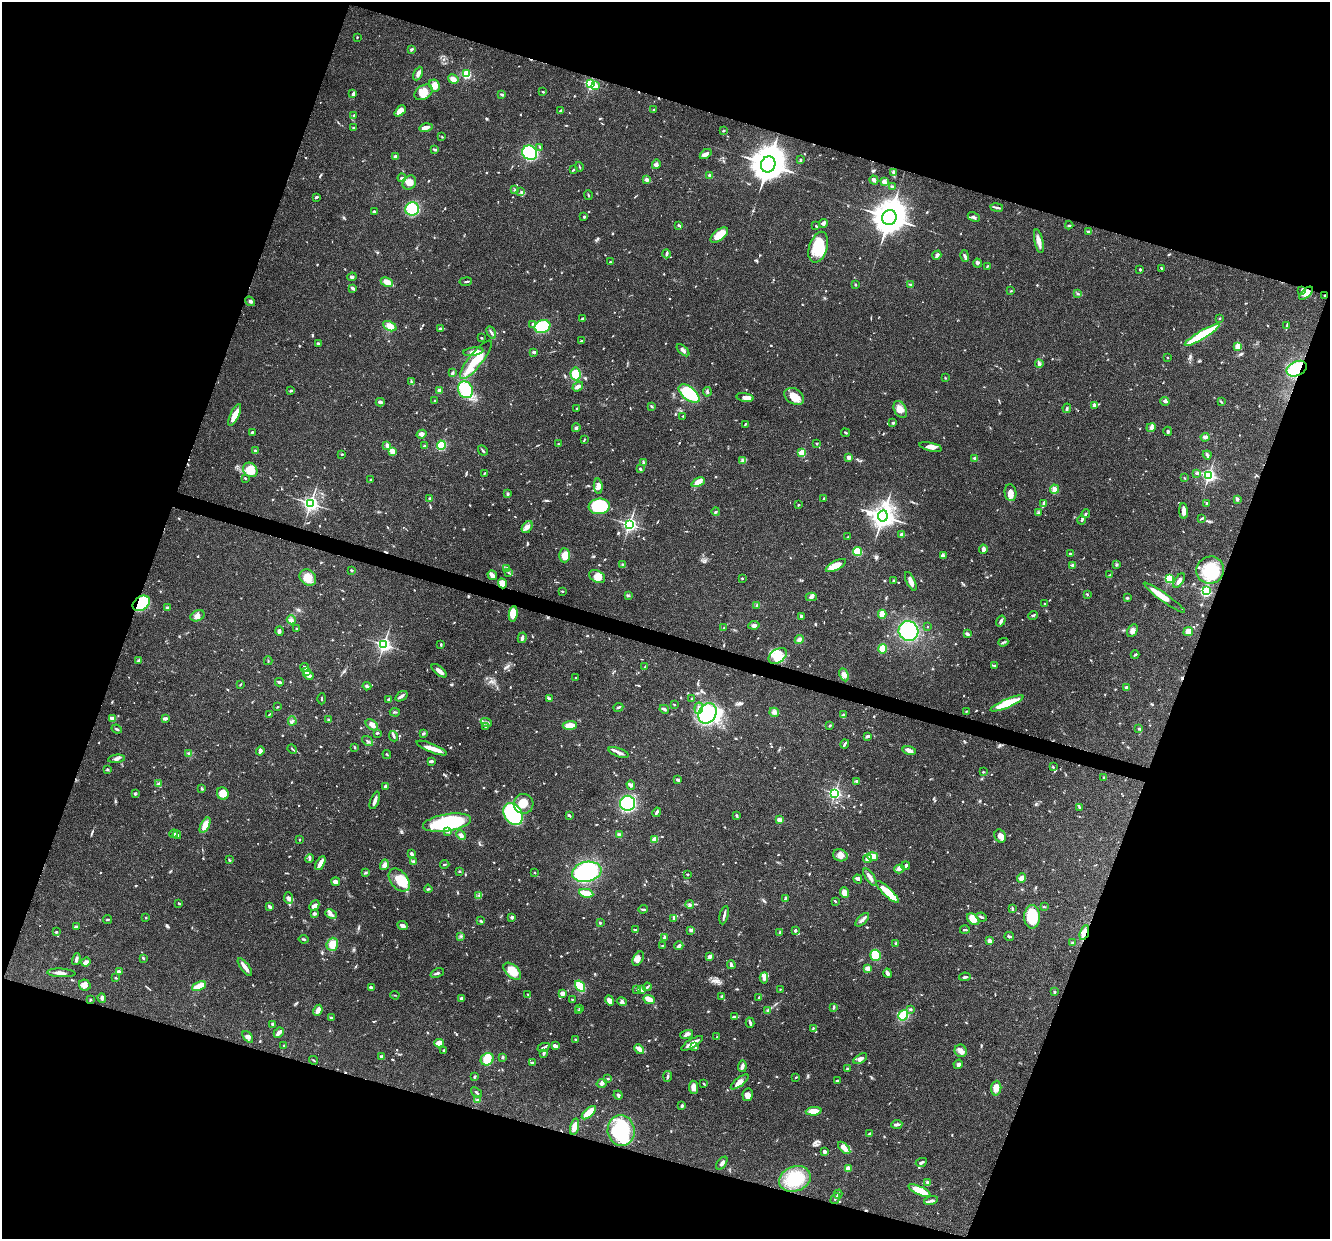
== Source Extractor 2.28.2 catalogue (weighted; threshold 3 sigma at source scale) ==
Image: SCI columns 8-5318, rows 259-5203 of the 5321 x 5335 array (HDU 1 of 3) = the unmasked area's bounding box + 8 px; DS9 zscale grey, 4 x 4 block average (1 PNG px = mean of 4 x 4 image px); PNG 1332 x 1241 px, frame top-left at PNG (2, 2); each listed source drawn as its Kron ellipse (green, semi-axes under 4 px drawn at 4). Shown black and unused: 38% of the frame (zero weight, under 3 of 4 exposures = <1% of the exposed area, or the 3 px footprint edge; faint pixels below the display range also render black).
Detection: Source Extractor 2.28.2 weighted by HDU 2 'WHT'. Background 0.0537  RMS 0.0049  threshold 0.0218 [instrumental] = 3 sigma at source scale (4.5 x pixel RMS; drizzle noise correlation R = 1.50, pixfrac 1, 0.05/0.05 arcsec/px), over >= 5 px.
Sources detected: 992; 2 too faint to see at this stretch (4 x 4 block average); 4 inside a brighter object's white glare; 10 cosmic-ray / hot-pixel residue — neither listed nor drawn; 13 coinciding with a brighter row at this scale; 57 inside a brighter listed object's ellipse — not listed separately; of the other 906, all 500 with FLUX_AUTO >= 2.17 (the completeness limit of this list) listed and drawn (406 fainter detections not listed), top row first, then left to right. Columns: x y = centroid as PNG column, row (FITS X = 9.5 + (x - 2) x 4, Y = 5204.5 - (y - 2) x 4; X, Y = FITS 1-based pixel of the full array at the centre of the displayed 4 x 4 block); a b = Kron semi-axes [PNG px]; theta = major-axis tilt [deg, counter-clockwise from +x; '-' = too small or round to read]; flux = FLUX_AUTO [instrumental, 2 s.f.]
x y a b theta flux
357 37 2 2 - 2.2
411 49 4 2 - 3.6
418 73 7 3 64 13
466 74 2 2 - 150
453 79 5 3 - 15
590 84 3 2 - 250
434 85 6 5 - 30
595 86 2 2 - 28
424 92 10 7 33 35
543 92 3 2 - 3.6
353 94 4 3 - 5.5
502 95 4 2 - 5.2
561 110 3 2 - 2.9
653 110 2 2 - 2.9
400 111 6 3 44 31
354 115 2 2 - 2.8
354 128 3 2 - 4.6
426 128 7 3 13 15
723 131 2 2 - 4.2
442 137 2 2 - 2.3
540 147 3 2 - 2.7
434 149 3 2 - 3
530 153 8 7 - 240
706 154 6 3 36 15
395 156 3 2 - 4
800 160 3 2 - 3.3
656 164 5 4 - 7.7
768 164 8 7 - 5900
579 167 5 2 - 2.4
573 170 3 2 - 3.4
894 173 4 3 - 8.9
710 176 3 2 - 7.5
402 178 4 3 - 6.1
646 179 4 3 - 7.3
874 180 5 2 - 11
884 181 3 3 - 14
409 183 7 6 - 20
893 186 3 2 - 2.7
515 190 3 2 - 2.8
521 192 3 2 - 3.2
588 195 5 2 - 3.5
316 197 3 2 - 5.4
997 208 6 2 -9 6.3
412 209 7 6 - 110
374 212 3 2 - 5.6
584 217 2 2 - 4.1
889 217 8 7 - 4700
974 217 6 3 -27 7.5
823 223 4 3 - 9.7
679 225 3 3 - 3.9
1069 225 4 2 - 3.5
816 226 3 2 - 2.3
1088 231 3 2 - 2.8
719 235 10 5 38 49
1039 241 12 3 -77 22
818 247 16 9 72 98
666 254 4 2 - 7.6
937 255 5 3 - 7.3
965 256 6 3 -75 6
610 262 2 2 - 2.3
977 263 4 3 - 6.4
987 266 3 2 - 3
1161 268 3 2 - 5.7
1140 269 4 2 - 2.7
352 277 5 3 - 4.8
387 282 6 3 -26 30
466 282 6 2 7 4.5
910 284 3 2 - 3.3
855 285 2 2 - 4
353 288 4 2 - 9
1011 291 3 2 - 2.4
1302 291 3 2 - 4
1306 293 8 4 43 17
1078 294 3 2 - 3.1
1325 295 2 2 - 2.7
250 301 5 3 - 5.6
1220 318 2 2 - 2.2
583 319 4 2 - 6.8
532 324 3 2 - 2.6
1287 325 3 2 - 3.1
390 326 7 4 -26 26
542 327 8 6 21 140
440 328 3 2 - 2.8
491 332 6 2 -62 6.4
1202 335 20 4 31 200
481 338 2 2 - 3
581 341 3 3 - 2.9
318 344 3 2 - 5.5
1238 346 4 3 - 28
683 350 7 3 -42 10
473 352 10 4 9 15
534 352 4 2 - 6.3
1167 358 2 2 - 2.5
476 360 24 7 52 110
1039 364 4 2 - 12
1297 369 10 7 25 130
452 373 3 2 - 4.5
575 374 6 5 - 63
945 378 2 2 - 2.7
411 382 3 2 - 3.1
578 386 6 3 37 12
439 390 3 3 - 5.6
465 390 8 7 - 130
291 391 4 2 - 3.6
707 392 5 2 - 5.3
689 394 12 6 -38 160
794 396 10 7 -33 44
745 397 9 3 -9 17
435 401 2 2 - 3.4
1165 401 5 3 - 5.5
380 402 4 3 - 6
1221 402 3 2 - 2.4
1094 405 3 2 - 10
652 406 3 2 - 3.8
1067 408 5 2 - 5.4
577 409 3 2 - 3.5
900 410 9 6 -64 21
235 415 12 4 65 41
683 416 2 2 - 2.9
893 423 3 3 - 3.2
745 424 3 2 - 2.8
1151 427 5 4 - 8.8
576 428 4 3 - 5.2
1168 431 4 3 - 4.2
252 432 3 2 - 3.2
845 433 4 2 - 3
421 434 5 4 - 8.9
1205 437 4 4 - 6.9
584 439 3 2 - 2.2
817 443 3 2 - 2.8
558 444 2 2 - 3.1
387 445 3 2 - 9
441 445 5 4 - 86
424 446 3 2 - 3.3
931 447 11 4 -13 18
483 450 5 2 - 3.1
255 451 4 2 - 4.9
392 451 3 3 - 19
802 453 2 2 - 140
342 454 3 2 - 2.7
1207 455 4 2 - 7.1
849 457 2 2 - 43
975 458 4 2 - 8.3
742 460 3 3 - 4.7
644 462 3 2 - 3.3
640 469 4 2 - 4.2
250 470 8 6 -44 66
484 473 4 2 - 2.4
1197 473 3 2 - 5.7
1209 475 3 3 - 490
245 478 3 2 - 4.5
1184 478 3 2 - 2.2
371 479 3 2 - 2.8
698 482 7 4 26 28
598 486 8 4 -85 13
1055 489 4 4 - 13
1010 493 8 6 -81 20
508 494 3 3 - 4.7
430 498 3 2 - 2.7
824 499 3 2 - 5.6
1237 499 4 2 - 6.9
311 503 3 3 - 610
1043 503 3 2 - 6.7
1207 504 3 2 - 6.4
798 505 2 2 - 2.7
599 506 11 7 6 120
1184 511 8 3 -87 17
716 512 4 2 - 3.8
1038 512 4 2 - 3.9
1086 513 4 2 - 4
883 516 6 5 - 2500
1202 518 4 2 - 3.9
1082 520 4 2 - 4.3
629 524 3 3 - 600
527 527 6 4 58 13
901 534 4 3 - 5
848 537 2 2 - 2.6
983 549 4 2 - 15
857 551 4 4 - 100
1070 554 2 2 - 6.4
564 555 7 5 -89 42
943 556 3 3 - 6.1
623 565 3 2 - 3.8
1073 565 2 2 - 31
1116 565 3 2 - 3.6
836 566 11 5 27 36
507 568 3 2 - 4
351 570 2 2 - 4.4
1210 570 14 13 - 110
508 572 3 2 - 2.3
492 575 5 2 - 22
1110 575 3 2 - 2.7
597 576 8 5 -27 26
308 577 9 7 -43 31
742 578 2 2 - 2.6
1169 579 2 2 - 220
1179 580 8 2 57 13
893 581 4 2 - 2.5
911 581 10 3 -64 20
502 583 5 4 - 28
562 591 3 2 - 2.6
1206 591 3 3 - 240
1087 594 3 2 - 3.1
628 595 4 2 - 2.5
811 597 5 3 - 7.9
1127 598 3 2 - 2.6
1164 598 25 3 -35 55
141 603 9 7 36 170
1045 604 2 2 - 3.2
757 605 2 2 - 7.7
167 607 4 2 - 3.4
513 614 8 4 82 42
882 614 4 3 - 28
1033 615 5 2 - 3.7
198 616 7 5 27 14
801 616 3 3 - 4
291 620 5 3 - 6.3
1001 621 6 3 57 8
754 625 5 3 - 9
927 627 2 2 - 2.3
724 628 4 2 - 2.7
296 629 3 2 - 2.4
279 631 5 4 - 6.1
908 631 10 10 - 200
1132 631 7 5 61 12
1188 631 5 4 - 17
967 634 4 2 - 6.2
522 638 5 3 - 7.6
799 639 5 3 - 8.6
1003 642 5 2 - 4.5
384 645 3 3 - 610
441 645 3 2 - 2.7
882 649 5 3 - 47
1135 655 4 2 - 4.5
778 656 10 6 36 50
139 660 3 3 - 4.2
268 661 4 2 - 3.3
645 666 3 2 - 2.3
994 666 2 2 - 7
305 667 4 2 - 8.2
307 671 4 3 - 8.9
439 671 9 3 -39 19
309 675 5 3 - 16
844 675 7 4 -64 16
575 678 2 2 - 2.4
279 682 4 2 - 7.6
240 685 3 2 - 2.3
367 686 4 3 - 4.6
1127 687 2 2 - 21
401 696 7 2 34 8.5
549 698 4 2 - 3.8
322 699 5 2 - 2.7
388 699 2 2 - 4.3
691 699 3 2 - 3.4
1007 703 18 4 23 80
674 705 2 2 - 3.2
278 707 3 2 - 2.2
618 707 5 2 - 4.8
699 708 6 3 84 9.1
664 709 5 3 - 5.6
966 711 3 2 - 2.2
395 712 5 2 - 3.3
774 712 5 4 - 11
707 713 11 8 57 260
269 714 4 2 - 3
843 715 4 2 - 2.9
165 718 4 2 - 8.4
113 719 4 3 - 19
328 720 3 2 - 3.4
292 721 4 3 - 5
486 723 6 3 -20 8.5
372 725 7 4 -38 12
570 725 7 4 4 37
830 726 2 2 - 2.5
485 727 2 2 - 2.3
117 729 5 2 - 4
1139 729 3 2 - 4.2
377 733 3 2 - 4.5
423 734 4 2 - 3.7
394 736 5 2 - 5.5
868 736 3 2 - 8.7
368 741 6 2 -38 6
845 744 5 2 - 5.8
355 747 3 2 - 2.5
432 748 16 4 -22 31
292 749 5 2 - 2.6
260 751 4 3 - 9
909 751 7 3 -16 12
618 752 10 3 -20 11
189 753 3 3 - 4.1
387 754 4 2 - 3.3
117 759 8 3 7 9.5
431 761 4 3 - 5.2
1053 767 3 2 - 2.3
107 769 4 2 - 2.7
983 772 3 2 - 3
1103 778 3 2 - 2.3
678 780 4 2 - 5.7
857 781 3 2 - 4.2
158 784 4 2 - 3.2
631 785 5 4 - 6.8
385 786 4 3 - 4.6
202 789 4 2 - 3.3
223 793 6 5 - 36
835 793 3 3 - 420
135 794 3 2 - 3.3
375 800 9 3 69 12
628 803 7 7 - 280
524 804 10 10 - 47
1080 807 3 2 - 3.4
657 812 5 2 - 7.1
513 814 12 8 -57 220
569 815 3 2 - 4.1
736 816 4 3 - 3.4
779 820 4 3 - 13
447 823 24 8 9 260
205 825 8 4 62 39
447 831 4 3 - 6
173 834 4 3 - 7.8
619 834 4 3 - 5.1
177 835 4 3 - 6.9
461 835 5 3 - 11
1000 836 7 5 -61 14
655 839 4 3 - 21
299 840 3 2 - 2.8
412 854 3 2 - 8
840 855 7 6 - 18
873 857 5 3 - 37
309 858 4 3 - 4.3
867 859 4 4 - 11
229 860 4 2 - 3.2
413 861 4 2 - 3.7
320 863 7 2 61 25
445 864 5 2 - 2.4
384 865 5 4 - 13
906 866 4 3 - 4.5
899 869 5 3 - 5.6
459 872 2 2 - 2.4
534 872 2 2 - 2.2
587 872 15 10 11 360
366 873 3 2 - 3.2
688 874 3 2 - 2.3
870 877 10 2 -55 21
1021 878 5 4 - 19
858 879 5 4 - 7.6
399 880 13 8 -52 43
336 882 4 3 - 14
428 889 4 2 - 3.5
887 892 15 4 -44 65
586 893 7 3 -11 45
845 893 5 4 - 21
479 896 3 2 - 3.7
289 898 6 4 -83 11
785 898 4 2 - 3.7
835 901 3 2 - 3
179 903 3 2 - 3
690 904 4 3 - 5.3
314 906 5 3 - 15
270 907 4 2 - 8.4
1044 907 4 2 - 2.3
643 909 5 2 - 4.1
1012 909 4 2 - 4.1
314 914 4 2 - 8.6
331 914 6 3 -27 8.7
724 915 9 2 77 8.1
512 917 3 3 - 5.4
981 917 5 2 - 7.2
1032 917 12 8 89 95
146 918 2 2 - 2.6
107 919 4 2 - 3.7
674 919 4 3 - 6.6
973 919 7 5 -41 35
862 920 8 3 44 11
481 921 3 2 - 5.1
600 923 2 2 - 5.8
403 926 5 3 - 10
76 927 4 2 - 5.5
636 930 3 2 - 4.2
691 930 3 3 - 5.9
965 930 5 2 - 6.4
795 931 3 2 - 5.2
56 932 4 2 - 2.4
780 932 2 2 - 2.2
1084 933 8 4 70 28
461 936 2 2 - 2.2
1009 937 5 2 - 8.1
664 938 2 2 - 4.4
303 939 5 2 - 3.1
989 941 2 2 - 24
896 943 4 3 - 3.2
1072 943 3 2 - 3.3
332 944 6 5 - 31
662 946 3 2 - 2.7
679 946 4 2 - 9
876 955 5 5 - 58
710 957 4 2 - 17
143 958 3 2 - 3.7
76 959 6 3 76 8.4
638 959 8 5 60 15
86 962 5 3 - 16
731 965 4 2 - 11
245 967 11 3 -55 21
868 968 4 3 - 12
512 971 10 6 -42 52
119 972 4 3 - 5.5
61 973 14 3 -3 15
437 973 7 3 20 6.9
887 973 4 3 - 8.9
965 977 6 2 10 6.4
116 978 2 2 - 3.1
764 978 5 3 - 8.9
85 985 6 5 - 18
199 986 7 3 24 51
580 986 6 3 -58 91
371 987 4 2 - 6.5
647 987 4 2 - 3.7
780 989 2 2 - 2.2
637 990 2 2 - 2.5
642 990 3 2 - 10
1054 992 3 2 - 2.4
528 994 3 2 - 3.1
562 994 4 3 - 12
395 995 4 2 - 2.2
722 996 3 2 - 2.2
759 997 3 2 - 4.6
102 998 5 3 - 5.6
462 999 3 3 - 8.6
572 999 2 2 - 2.3
649 999 6 3 -24 32
90 1000 3 3 - 2.7
610 1000 5 3 - 19
622 1002 5 4 - 6.7
834 1007 4 2 - 5.7
580 1008 3 2 - 2.4
911 1009 2 2 - 5.2
318 1010 5 3 - 22
578 1010 2 2 - 3.1
768 1011 4 3 - 4.5
903 1015 5 4 - 84
735 1016 3 2 - 2.5
331 1018 3 3 - 4.7
750 1023 5 2 - 7.1
273 1024 3 2 - 5.7
813 1028 3 2 - 2.8
279 1033 6 3 43 16
687 1034 7 3 17 9.7
248 1037 7 4 -49 9.2
717 1037 2 2 - 2.3
576 1039 2 2 - 6
439 1043 4 3 - 30
692 1043 12 3 30 35
284 1045 2 2 - 2.7
555 1046 4 2 - 13
544 1047 6 2 23 6.1
695 1047 3 2 - 2.9
639 1049 6 4 -45 13
444 1050 2 2 - 5.1
961 1051 6 6 - 14
544 1053 3 3 - 4.8
381 1056 2 2 - 8.7
502 1057 3 3 - 4.4
487 1059 7 6 - 48
860 1059 8 4 31 12
313 1060 5 2 - 2.6
533 1063 4 2 - 4.2
958 1064 5 3 - 5.4
742 1066 6 3 85 7.9
847 1069 2 2 - 3.1
668 1076 5 3 - 5.3
474 1077 3 2 - 3.5
796 1077 3 2 - 2.3
607 1079 3 2 - 3.2
838 1080 3 2 - 6.9
740 1082 11 4 38 25
602 1083 5 4 - 8.6
704 1084 3 2 - 2.4
694 1087 7 4 -81 19
996 1088 7 5 86 30
476 1092 6 2 -37 4
618 1095 4 2 - 4.6
748 1095 6 5 - 14
477 1100 3 2 - 3
682 1106 4 3 - 4.9
814 1111 8 4 6 31
589 1113 9 4 41 44
897 1124 5 2 - 10
574 1127 8 3 75 29
621 1131 15 13 -83 210
870 1133 4 2 - 5
844 1148 7 4 -45 17
824 1151 4 3 - 5.6
921 1162 6 2 26 5.7
722 1163 7 3 55 9.7
848 1168 2 2 - 41
795 1179 16 12 20 130
927 1182 3 2 - 6.3
920 1191 12 4 -26 65
838 1194 4 2 - 4.4
835 1199 6 2 60 3.8
931 1200 7 3 14 8.2
Overlapping masked pixels (flux is a lower limit): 6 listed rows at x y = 1306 293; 1325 295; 1297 369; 502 583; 141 603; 1084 933
Diffuse or blended objects may show on this block-average render without a row.